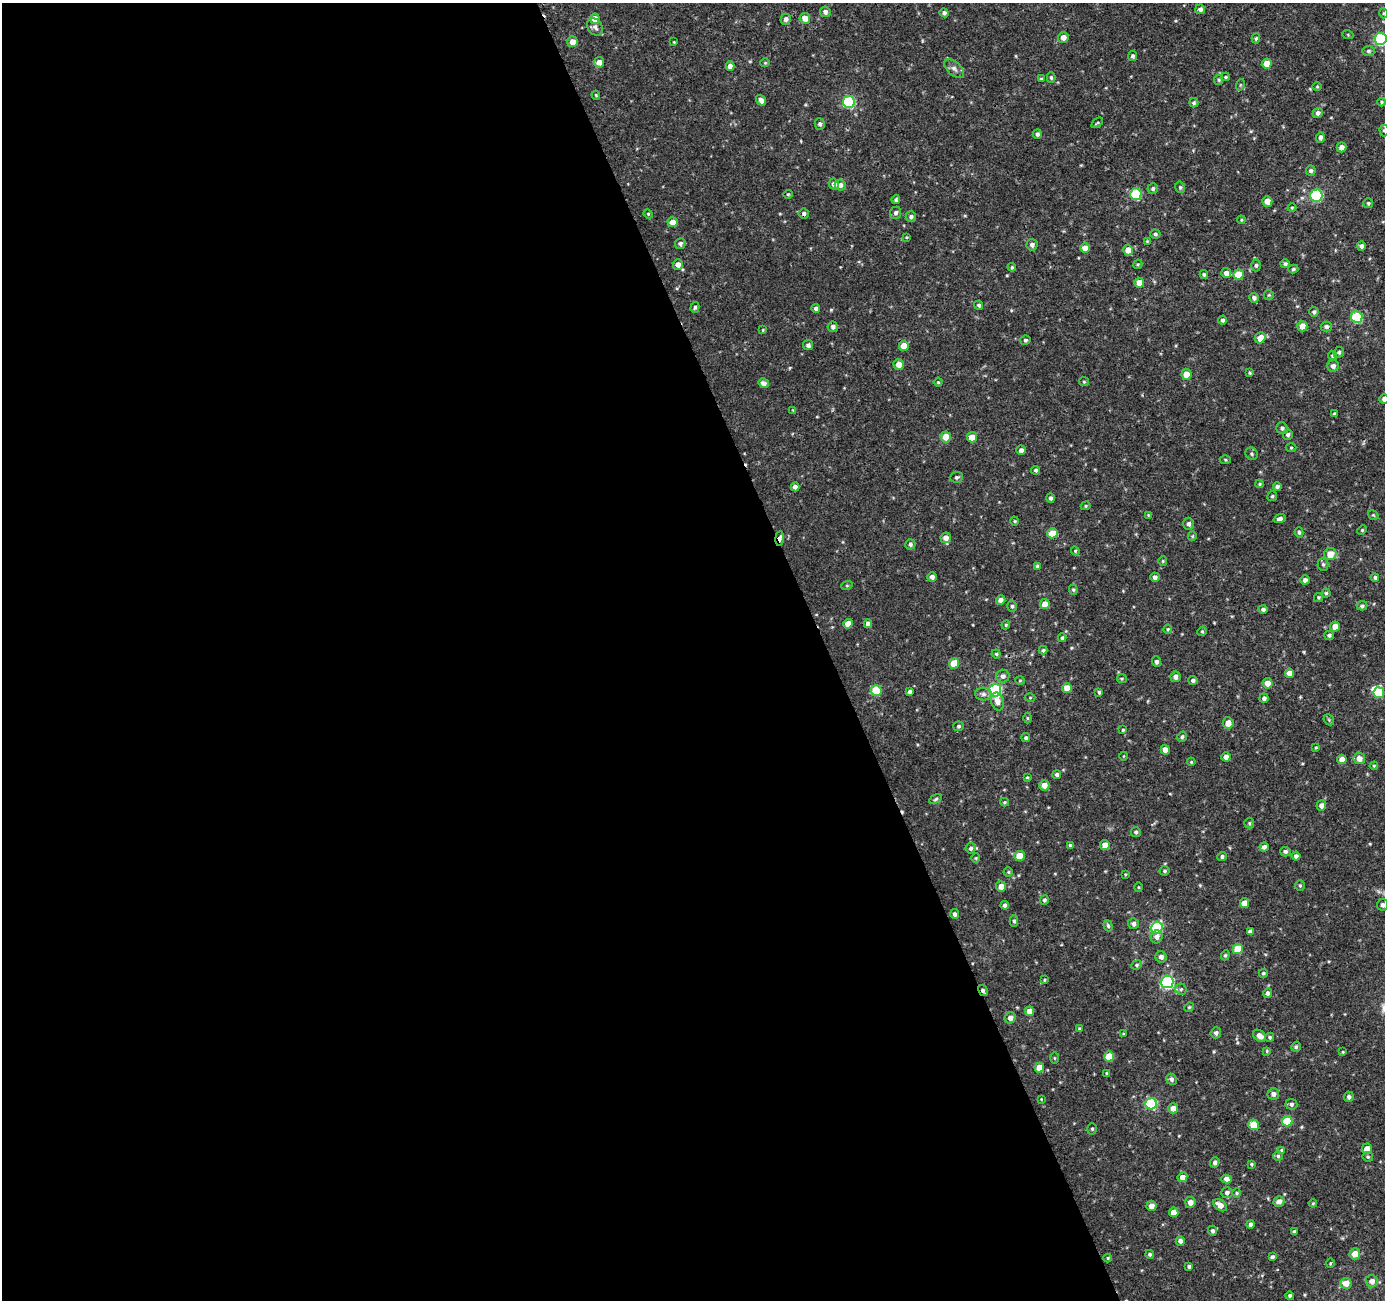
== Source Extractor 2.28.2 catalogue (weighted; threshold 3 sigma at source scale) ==
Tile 9 of 4 x 4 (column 1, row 3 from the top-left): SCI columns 47-1429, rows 1400-2697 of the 5626 x 5450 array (HDU 1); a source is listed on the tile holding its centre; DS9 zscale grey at full resolution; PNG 1387 x 1302 px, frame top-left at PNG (2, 3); each listed source drawn as its Kron ellipse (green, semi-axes under 4 px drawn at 4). Shown black and unused: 60% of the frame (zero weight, under 3 of 4 exposures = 4% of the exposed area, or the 3 px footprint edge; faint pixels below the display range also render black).
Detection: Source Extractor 2.28.2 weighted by HDU 2 'WHT'; one run over the whole footprint, this tile lists its part. Background 0.00449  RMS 0.003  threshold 0.0136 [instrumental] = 3 sigma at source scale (4.5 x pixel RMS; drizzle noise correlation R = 1.50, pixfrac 1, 0.0396/0.0396 arcsec/px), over >= 5 px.
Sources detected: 293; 1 inside a brighter object's white glare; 1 cosmic-ray / hot-pixel residue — neither listed nor drawn; the other 291 listed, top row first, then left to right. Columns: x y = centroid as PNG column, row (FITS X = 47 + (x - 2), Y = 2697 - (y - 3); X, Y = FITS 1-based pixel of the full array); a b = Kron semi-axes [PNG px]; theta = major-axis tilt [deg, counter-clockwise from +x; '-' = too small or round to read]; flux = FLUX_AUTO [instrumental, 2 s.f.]
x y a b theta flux
1200 9 5 5 - 1
825 12 5 5 - 0.94
944 13 4 4 - 0.73
1383 13 5 3 - 0.29
805 18 5 5 - 2.8
595 19 5 5 - 3.5
786 19 5 5 - 1.1
595 27 9 7 -51 1.1
1348 35 5 3 - 0.28
1063 37 5 5 - 1.9
1256 38 5 4 - 0.47
1381 39 6 6 - 29
572 42 5 5 - 2.8
674 42 3 3 - 0.24
1368 51 6 5 - 0.58
1133 56 5 4 - 0.68
599 62 5 5 - 2.3
765 63 4 4 - 0.29
1267 64 5 5 - 4.3
730 66 4 4 - 1.7
954 68 12 6 -42 1.3
1051 77 5 4 - 0.49
1226 77 4 3 - 0.35
1041 79 4 3 - 0.33
1219 80 5 4 - 0.41
1240 85 6 3 72 0.34
1317 87 5 3 - 0.26
596 95 4 3 - 0.32
761 100 6 4 -53 1.3
849 102 6 6 - 33
1382 102 4 4 - 0.39
1194 103 5 4 - 0.51
1318 113 5 5 - 0.98
1097 123 6 3 37 0.34
820 124 6 5 - 0.72
1384 130 6 4 -90 0.46
1037 134 5 4 - 0.79
1320 137 5 4 - 0.82
1341 147 5 5 - 1.5
1311 171 5 5 - 0.61
834 184 6 5 - 1.4
840 185 5 5 - 1.3
1180 187 6 4 -77 0.49
1153 188 5 5 - 0.57
788 194 5 4 - 0.36
1136 194 6 5 - 17
1316 196 6 6 - 30
896 200 4 4 - 0.55
1267 201 5 5 - 2.2
1368 203 5 5 - 0.49
1292 208 4 4 - 0.34
804 213 5 5 - 0.8
896 213 6 5 - 0.84
648 214 5 4 - 0.32
911 217 5 5 - 0.82
1241 220 4 4 - 0.28
673 222 5 5 - 3.2
1155 234 5 4 - 0.45
906 237 4 3 - 0.25
1147 241 4 4 - 0.26
680 244 5 5 - 0.84
1032 245 6 5 - 1.2
1361 246 4 4 - 0.92
1085 248 5 4 - 2.8
1128 250 5 5 - 3
1138 264 5 4 - 0.34
1285 264 5 4 - 0.64
678 265 5 5 - 1.8
1256 265 6 4 89 0.58
1012 267 4 4 - 0.35
1293 269 5 4 - 0.48
1226 273 5 5 - 1.5
1204 274 4 4 - 0.5
1239 275 5 5 - 6.3
1139 283 5 5 - 3.7
1269 295 5 4 - 0.39
1254 298 5 4 - 0.84
979 305 4 4 - 0.62
695 307 5 4 - 0.56
816 308 4 4 - 0.74
1314 312 4 4 - 0.68
1357 317 6 5 - 19
1223 320 4 4 - 0.6
1302 326 5 5 - 3
833 327 5 5 - 1
1326 327 5 5 - 0.88
763 330 3 3 - 0.26
1260 338 6 5 - 3
1025 340 5 4 - 0.54
808 345 5 5 - 0.98
904 346 5 5 - 4.1
1339 352 5 5 - 0.53
1333 356 5 4 - 0.48
899 365 5 5 - 2.4
1333 366 6 5 - 1.2
1250 373 4 3 - 0.39
1186 374 5 5 - 3.9
938 382 4 4 - 0.3
1084 382 5 4 - 0.36
764 383 5 4 - 1.4
1384 399 5 4 - 1.3
793 410 4 4 - 0.25
1335 414 4 4 - 0.76
1282 428 6 5 - 0.74
1288 435 5 4 - 0.75
946 437 5 5 - 3.9
972 437 5 5 - 3.9
1291 448 5 3 - 0.34
1021 450 4 4 - 1.1
1252 454 6 5 - 0.59
1225 460 5 3 - 0.32
1036 470 4 4 - 0.55
957 477 6 5 - 0.61
1260 484 4 4 - 0.34
795 487 4 4 - 1.3
1277 487 4 4 - 0.72
1272 496 5 5 - 0.49
1051 498 5 4 - 0.82
1086 506 5 4 - 0.37
1148 515 3 2 - 0.22
1373 515 6 4 -34 0.33
1280 519 6 4 18 0.88
1015 521 4 4 - 0.35
1188 524 6 5 - 1.1
1362 530 5 3 - 0.3
1299 532 5 4 - 0.5
1052 533 5 5 - 4.3
1192 536 5 4 - 0.36
780 538 7 4 85 2.1
946 538 5 5 - 1.6
910 544 5 5 - 0.7
1075 551 4 4 - 0.31
1330 554 6 6 - 4.1
1163 561 5 4 - 0.35
1323 564 6 5 - 0.52
1037 566 3 3 - 0.35
932 577 4 4 - 1.2
1155 577 5 4 - 0.98
1375 577 4 4 - 0.52
1305 580 4 4 - 0.9
847 585 6 3 19 0.32
1073 590 5 4 - 0.41
1326 593 4 4 - 0.45
1318 597 5 4 - 0.37
1001 600 5 4 - 1.5
1045 604 5 4 - 3.1
1012 606 5 4 - 0.52
1362 606 5 4 - 0.66
1263 609 5 4 - 0.74
848 624 5 4 - 3.1
868 624 4 4 - 1.5
1006 625 4 4 - 0.4
1335 627 5 5 - 2.5
1168 629 4 4 - 0.37
1202 631 5 4 - 0.36
1329 635 5 4 - 0.64
1062 638 4 3 - 0.46
1043 650 4 4 - 0.48
996 654 4 4 - 0.43
1156 662 5 4 - 0.78
954 664 5 5 - 5.5
1289 673 4 4 - 2.1
1003 676 6 6 - 1.2
1175 677 5 5 - 1.4
1122 679 5 4 - 0.33
1020 680 5 3 - 0.29
1193 680 5 4 - 0.76
1268 683 5 5 - 2.7
1067 688 5 5 - 3.3
995 690 6 6 - 41
876 691 5 5 - 11
909 692 4 4 - 0.74
1099 692 3 3 - 0.48
1379 693 5 5 - 10
983 694 8 6 -1 0.98
1030 698 5 3 - 0.28
1264 698 4 4 - 0.86
997 701 9 6 -75 2.3
1027 718 5 3 - 0.31
1329 720 6 4 -48 0.42
1228 723 5 5 - 2.9
959 726 5 5 - 0.5
1123 730 4 4 - 0.34
1182 737 5 4 - 0.52
1026 738 4 4 - 0.6
1316 747 4 3 - 0.33
1165 750 5 4 - 2.4
1124 756 4 3 - 0.21
1226 757 4 4 - 1.4
1342 759 5 4 - 2.6
1359 759 6 5 - 2.3
1191 762 4 3 - 0.32
1374 766 4 4 - 0.31
1057 775 4 4 - 0.74
1027 777 4 3 - 0.32
1044 785 5 5 - 2.9
936 799 7 4 28 0.46
1005 802 4 4 - 0.34
1321 806 5 5 - 1.1
1249 823 5 5 - 0.41
1136 832 5 4 - 0.52
1070 845 4 3 - 0.51
1105 845 5 5 - 2.9
1264 847 4 4 - 1.2
971 848 5 5 - 0.76
1285 852 5 5 - 0.75
1020 856 5 5 - 5.3
1222 856 5 4 - 0.66
1296 856 4 4 - 0.77
976 858 4 4 - 0.32
1164 871 5 5 - 0.55
1008 872 5 4 - 0.36
1125 874 4 3 - 0.27
1300 885 5 4 - 0.39
1001 886 5 5 - 2.5
1138 887 5 3 - 0.33
1044 900 5 4 - 0.58
1245 903 5 4 - 3.4
1005 905 4 4 - 1.1
1382 905 6 5 - 0.88
955 914 5 4 - 0.79
1014 921 5 4 - 0.53
1133 924 5 5 - 0.98
1108 926 6 4 -73 0.53
1157 927 6 5 - 28
1250 931 4 3 - 0.82
1157 937 6 6 - 1.4
1238 949 5 5 - 7.2
1225 955 5 4 - 0.41
1161 957 5 5 - 1.2
1137 965 5 4 - 0.46
1263 973 4 4 - 0.43
1044 980 4 3 - 0.3
1167 982 6 6 - 44
1181 989 6 5 - 0.6
983 990 6 3 -57 0.77
1268 993 5 4 - 0.95
1189 1007 5 4 - 0.36
1030 1011 4 4 - 3.3
1010 1018 6 5 - 1.2
1079 1029 4 3 - 0.36
1216 1033 5 5 - 0.97
1123 1034 4 3 - 0.3
1259 1036 7 5 -39 2
1270 1037 5 4 - 0.56
1296 1047 5 4 - 0.53
1267 1051 4 4 - 0.31
1343 1052 4 3 - 0.29
1109 1056 5 5 - 6.5
1054 1058 5 3 - 0.28
1039 1068 5 4 - 4.9
1107 1073 4 4 - 0.56
1171 1079 6 5 - 0.88
1273 1094 6 5 - 1.3
1349 1097 5 5 - 0.72
1041 1099 4 3 - 0.22
1151 1104 5 5 - 25
1291 1104 6 5 - 0.77
1173 1108 5 5 - 2.4
1287 1121 5 5 - 11
1254 1125 5 5 - 6.8
1092 1129 5 5 - 0.46
1367 1149 5 5 - 2.5
1281 1150 4 3 - 0.28
1278 1156 5 5 - 0.44
1368 1157 5 5 - 0.44
1215 1162 5 4 - 0.93
1251 1164 3 3 - 0.37
1182 1177 5 5 - 2.2
1226 1179 5 4 - 1.7
1227 1193 6 5 - 1
1237 1193 4 4 - 0.37
1279 1201 5 5 - 1.7
1190 1202 5 5 - 2
1313 1203 4 4 - 0.29
1220 1205 8 5 -35 2.3
1152 1206 5 5 - 1.9
1174 1212 5 4 - 3.5
1251 1224 4 4 - 1.1
1212 1231 5 4 - 0.7
1294 1232 4 3 - 0.93
1180 1241 5 4 - 1
1150 1254 4 4 - 0.58
1355 1254 5 5 - 3.4
1272 1257 4 3 - 0.82
1108 1258 4 4 - 0.34
1330 1263 5 3 - 0.27
1189 1266 4 3 - 0.54
1372 1281 6 6 - 1.8
1346 1283 5 5 - 3.5
1290 1296 4 4 - 0.5
Overlapping masked pixels (flux is a lower limit): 2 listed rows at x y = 780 538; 983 990
Isophote crosses this tile's border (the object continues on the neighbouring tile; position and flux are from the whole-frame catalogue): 3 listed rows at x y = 1381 39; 1384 130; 1384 399